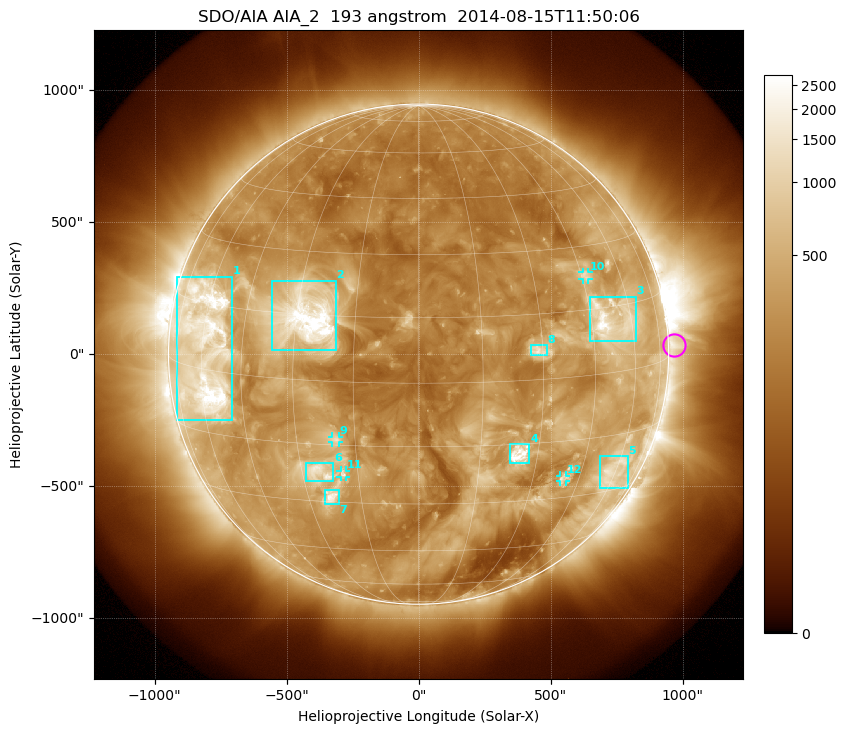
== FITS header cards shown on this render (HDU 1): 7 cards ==
TELESCOP= 'SDO/AIA'
INSTRUME= 'AIA_2'
WAVELNTH=                  193
WAVEUNIT= 'angstrom'
DATE-OBS= '2014-08-15T11:50:06.84'
CTYPE1  = 'HPLN-TAN'
CTYPE2  = 'HPLT-TAN'

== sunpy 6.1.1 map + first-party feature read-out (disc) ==
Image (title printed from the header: SDO/AIA AIA_2  193 angstrom  2014-08-15T11:50:06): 1024 x 1024 px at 2.4 arcsec/px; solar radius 947 arcsec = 395 px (full disc in frame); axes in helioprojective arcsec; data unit not stated in the header (colour bar unlabelled)
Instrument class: DISC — disc imager (sunpy class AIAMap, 193 A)
Bright regions (active regions / flare kernels): reference = the median radial profile (limb darkening/brightening removed); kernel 9 px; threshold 5 sigma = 685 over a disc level ~273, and >= 1.15x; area >= 12 px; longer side >= 9 px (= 22 arcsec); searched inside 0.97 R_sun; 12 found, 12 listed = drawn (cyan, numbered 1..; 4 of them under ~33 arcsec drawn as corner ticks so the feature stays visible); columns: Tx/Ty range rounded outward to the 5 arcsec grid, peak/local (2 s.f.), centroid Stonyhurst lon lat
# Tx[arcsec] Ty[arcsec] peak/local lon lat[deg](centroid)
1 -920..-705 -250..295 13 -59 +5
2 -555..-315 15..280 18 -27 +14
3 645..825 45..220 8.8 +51 +12
4 345..420 -415..-340 11 +25 -17
5 685..795 -510..-385 4.8 +58 -25
6 -430..-325 -485..-410 5.6 -25 -22
7 -355..-300 -570..-510 8.3 -23 -28
8 425..485 -5..35 5 +29 +7
9 -330..-300 -335..-310 4.1 -20 -14
10 620..645 280..310 4 +46 +23
11 -295..-275 -465..-440 4.4 -19 -22
12 535..560 -485..-460 3.9 +39 -25
Off-limb structures (1.02-1.3 R_sun): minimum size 162 px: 2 found; the strongest spans PA ~225..305 deg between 1.02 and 1.3 R_sun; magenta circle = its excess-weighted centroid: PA ~270 deg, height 1.02 R_sun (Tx ~970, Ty ~35 arcsec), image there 2.7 x the reference